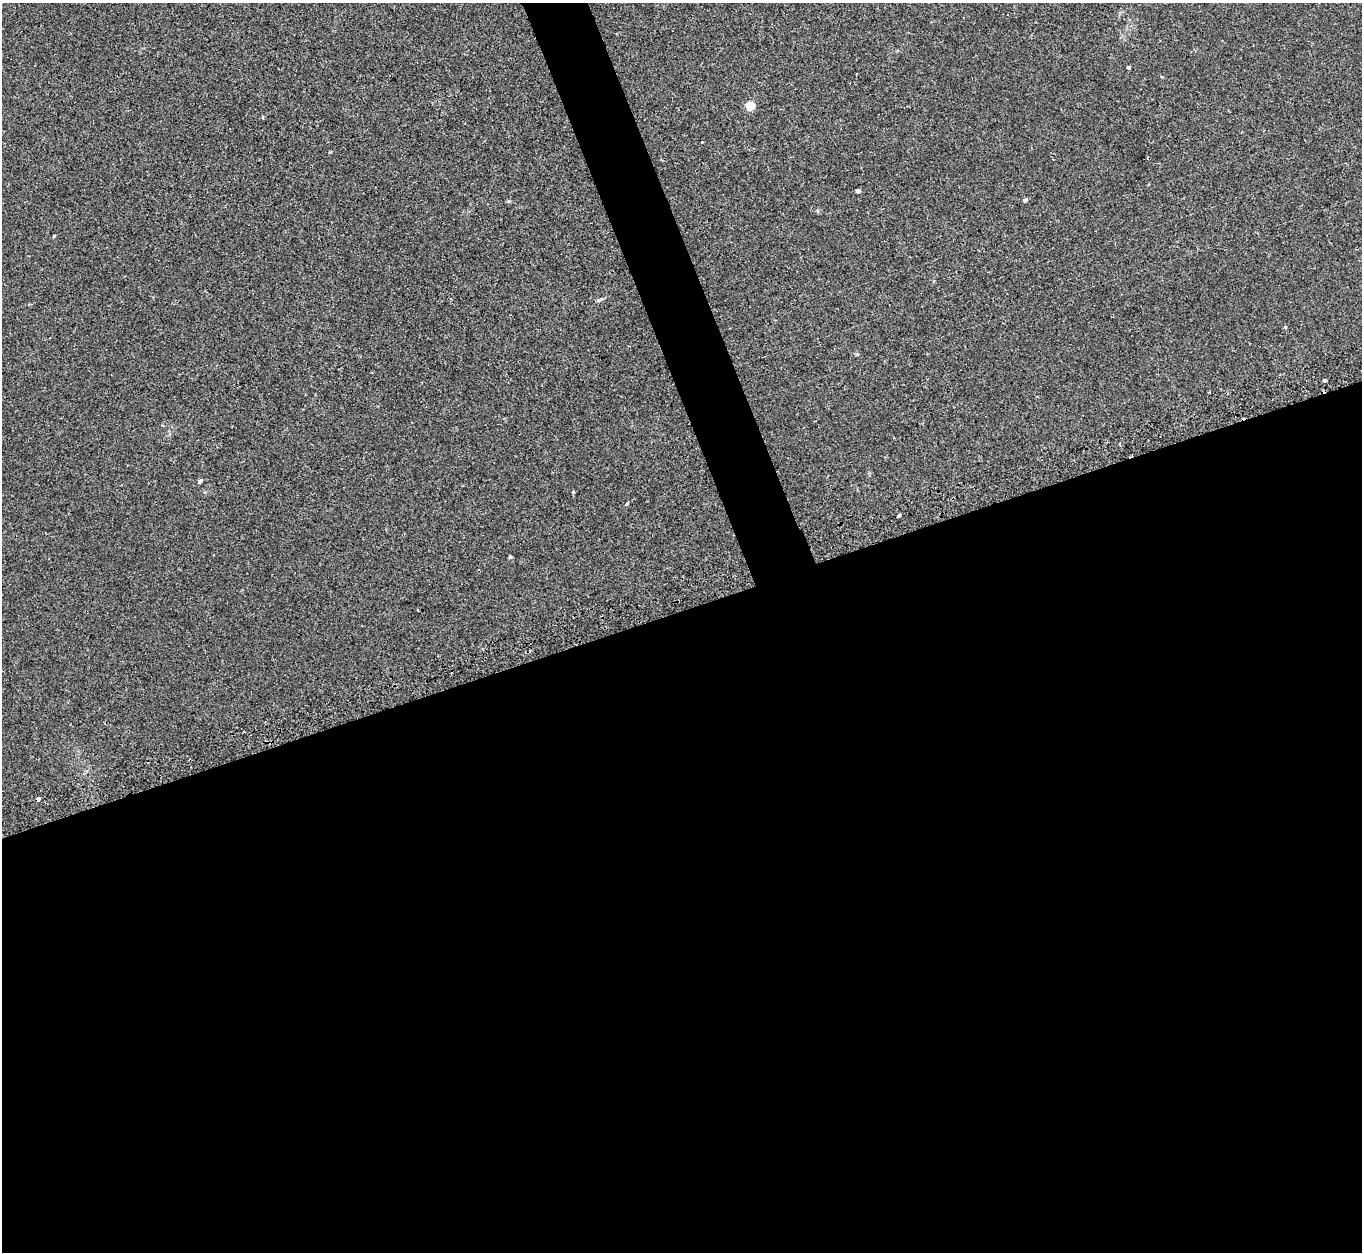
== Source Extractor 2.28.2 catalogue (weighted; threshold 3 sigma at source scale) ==
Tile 15 of 4 x 4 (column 3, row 4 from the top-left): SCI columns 2732-4091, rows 184-1433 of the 5466 x 5490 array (HDU 1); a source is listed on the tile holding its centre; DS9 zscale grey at full resolution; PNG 1364 x 1254 px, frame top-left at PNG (2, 3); no overlay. Shown black and unused: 54% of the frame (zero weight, under 2 of 3 exposures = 2% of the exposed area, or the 3 px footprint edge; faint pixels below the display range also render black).
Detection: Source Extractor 2.28.2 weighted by HDU 2 'WHT'; one run over the whole footprint, this tile lists its part. Background 0.0246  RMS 0.0064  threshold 0.0289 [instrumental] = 3 sigma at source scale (4.5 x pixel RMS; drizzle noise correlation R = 1.50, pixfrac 1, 0.05/0.05 arcsec/px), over >= 5 px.
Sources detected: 15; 1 cosmic-ray / hot-pixel residue — not listed; the other 14 listed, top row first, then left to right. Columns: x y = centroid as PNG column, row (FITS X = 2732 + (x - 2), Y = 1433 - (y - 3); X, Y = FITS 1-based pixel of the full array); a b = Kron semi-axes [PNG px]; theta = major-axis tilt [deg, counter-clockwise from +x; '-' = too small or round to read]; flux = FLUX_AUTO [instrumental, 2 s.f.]
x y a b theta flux
1128 68 3 3 - 0.85
750 106 5 5 - 28
263 118 3 3 - 0.93
858 191 4 4 - 2
1025 200 4 4 - 1.7
1285 327 4 4 - 0.74
1324 380 3 3 - 3.1
1209 392 2 2 - 0.59
200 481 4 3 - 1.8
573 492 4 4 - 0.63
626 504 5 3 - 0.77
899 515 4 3 - 4.8
510 557 4 3 - 0.82
38 799 4 3 - 5
Overlapping masked pixels (flux is a lower limit): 1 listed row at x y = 38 799